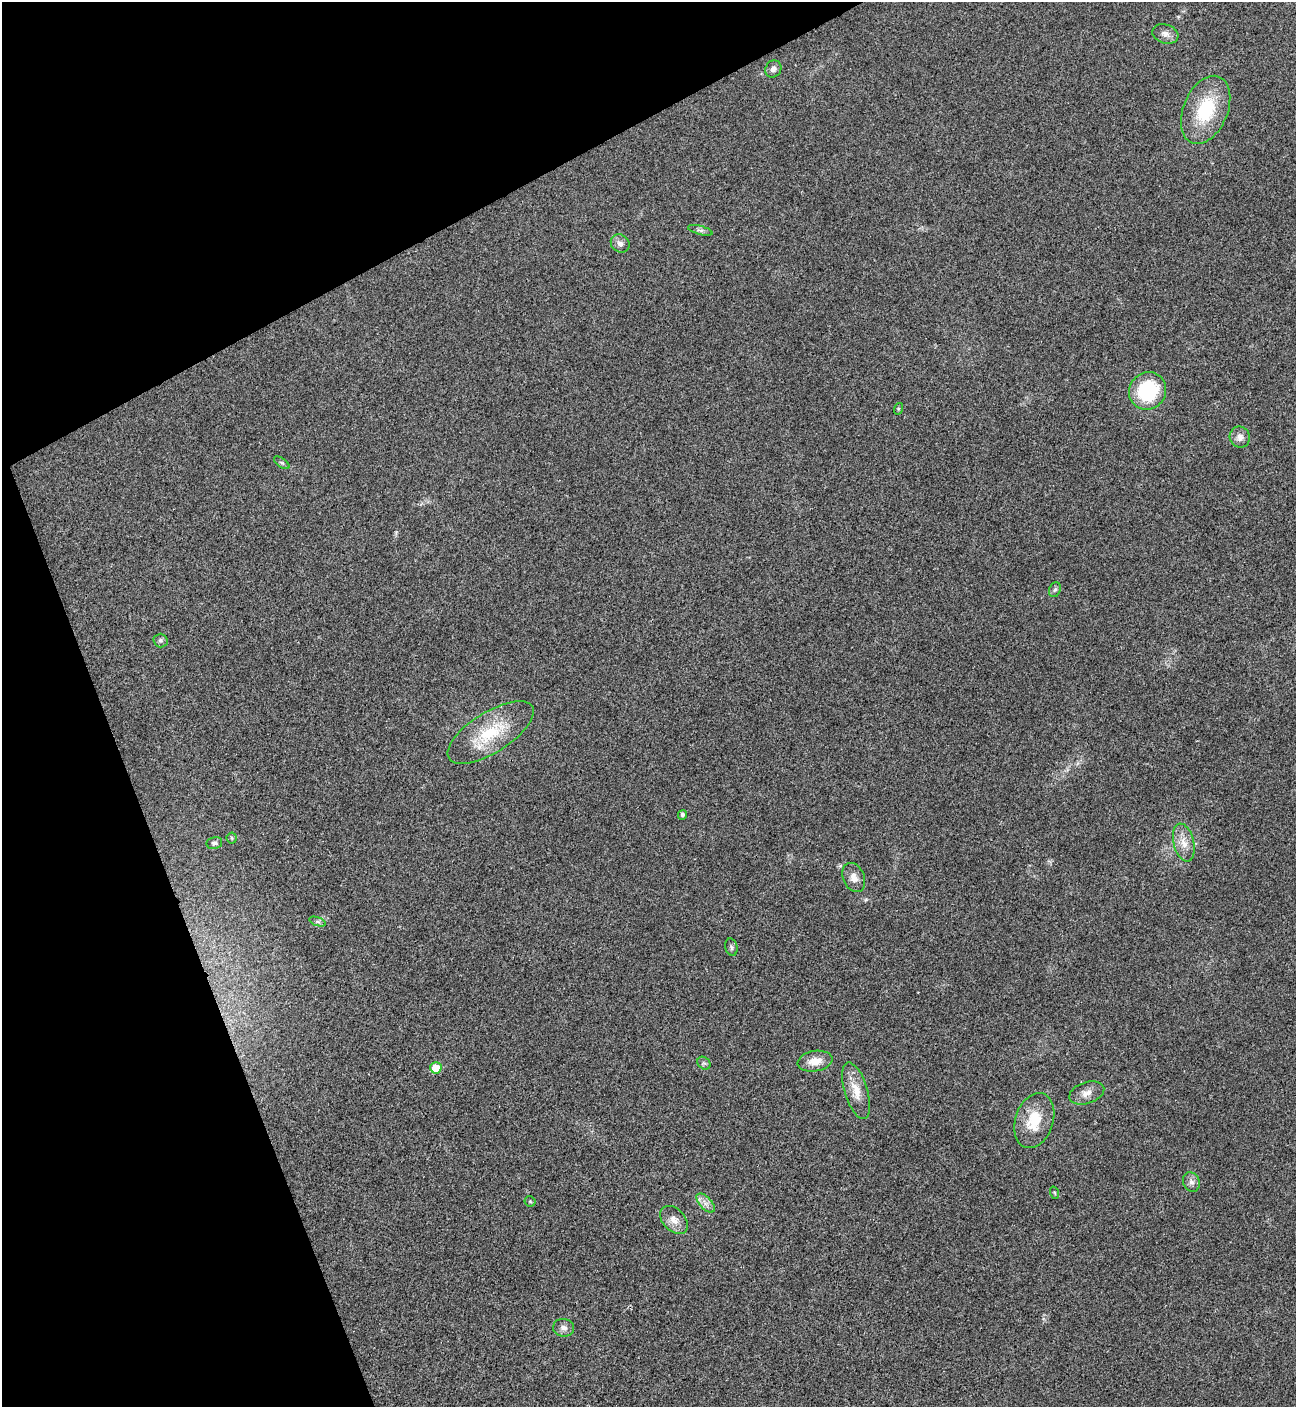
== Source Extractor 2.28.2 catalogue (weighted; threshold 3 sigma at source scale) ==
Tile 5 of 4 x 4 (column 1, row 2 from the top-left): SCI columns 288-1581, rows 2814-4218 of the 5618 x 5629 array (HDU 1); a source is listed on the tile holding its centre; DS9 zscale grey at full resolution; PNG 1298 x 1409 px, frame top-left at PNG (2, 2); each listed source drawn as its Kron ellipse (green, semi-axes under 4 px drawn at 4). Shown black and unused: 21% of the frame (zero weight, under 3 of 4 exposures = <1% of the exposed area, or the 3 px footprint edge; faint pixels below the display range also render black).
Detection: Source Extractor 2.28.2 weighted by HDU 2 'WHT'; one run over the whole footprint, this tile lists its part. Background 0.0202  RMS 0.0056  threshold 0.0251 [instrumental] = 3 sigma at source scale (4.5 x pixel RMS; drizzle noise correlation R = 1.50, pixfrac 1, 0.05/0.05 arcsec/px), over >= 5 px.
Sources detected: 31; all 31 listed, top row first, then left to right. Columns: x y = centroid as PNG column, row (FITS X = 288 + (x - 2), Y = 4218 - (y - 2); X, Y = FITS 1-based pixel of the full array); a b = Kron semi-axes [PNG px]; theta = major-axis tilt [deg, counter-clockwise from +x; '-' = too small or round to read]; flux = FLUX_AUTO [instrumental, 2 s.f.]
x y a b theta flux
1165 34 13 9 -17 3.4
773 69 9 7 57 2.4
1206 110 36 22 67 32
700 230 13 4 -15 1.5
620 243 10 8 -40 2.9
1148 391 19 18 - 42
898 409 6 4 72 0.63
1240 437 11 10 - 3.6
282 463 9 4 -35 1.2
1055 590 7 5 66 1.1
160 640 7 7 - 1.4
491 733 49 20 32 28
682 815 5 4 - 1.5
232 838 5 5 - 0.84
1184 842 19 10 -76 7
214 843 8 6 11 1.5
854 877 15 10 -66 4.5
317 921 8 4 -19 1.2
731 947 9 6 -74 1.3
815 1061 17 10 10 7.4
704 1063 7 6 - 1.2
436 1068 6 5 - 12
856 1091 29 11 -73 9.8
1087 1093 18 10 19 4.9
1034 1121 28 19 71 18
1191 1182 10 8 -61 2.5
1055 1193 6 4 -71 0.65
530 1201 5 5 - 0.69
706 1203 12 6 -46 3
674 1220 16 11 -45 5.4
564 1328 10 9 - 2.9